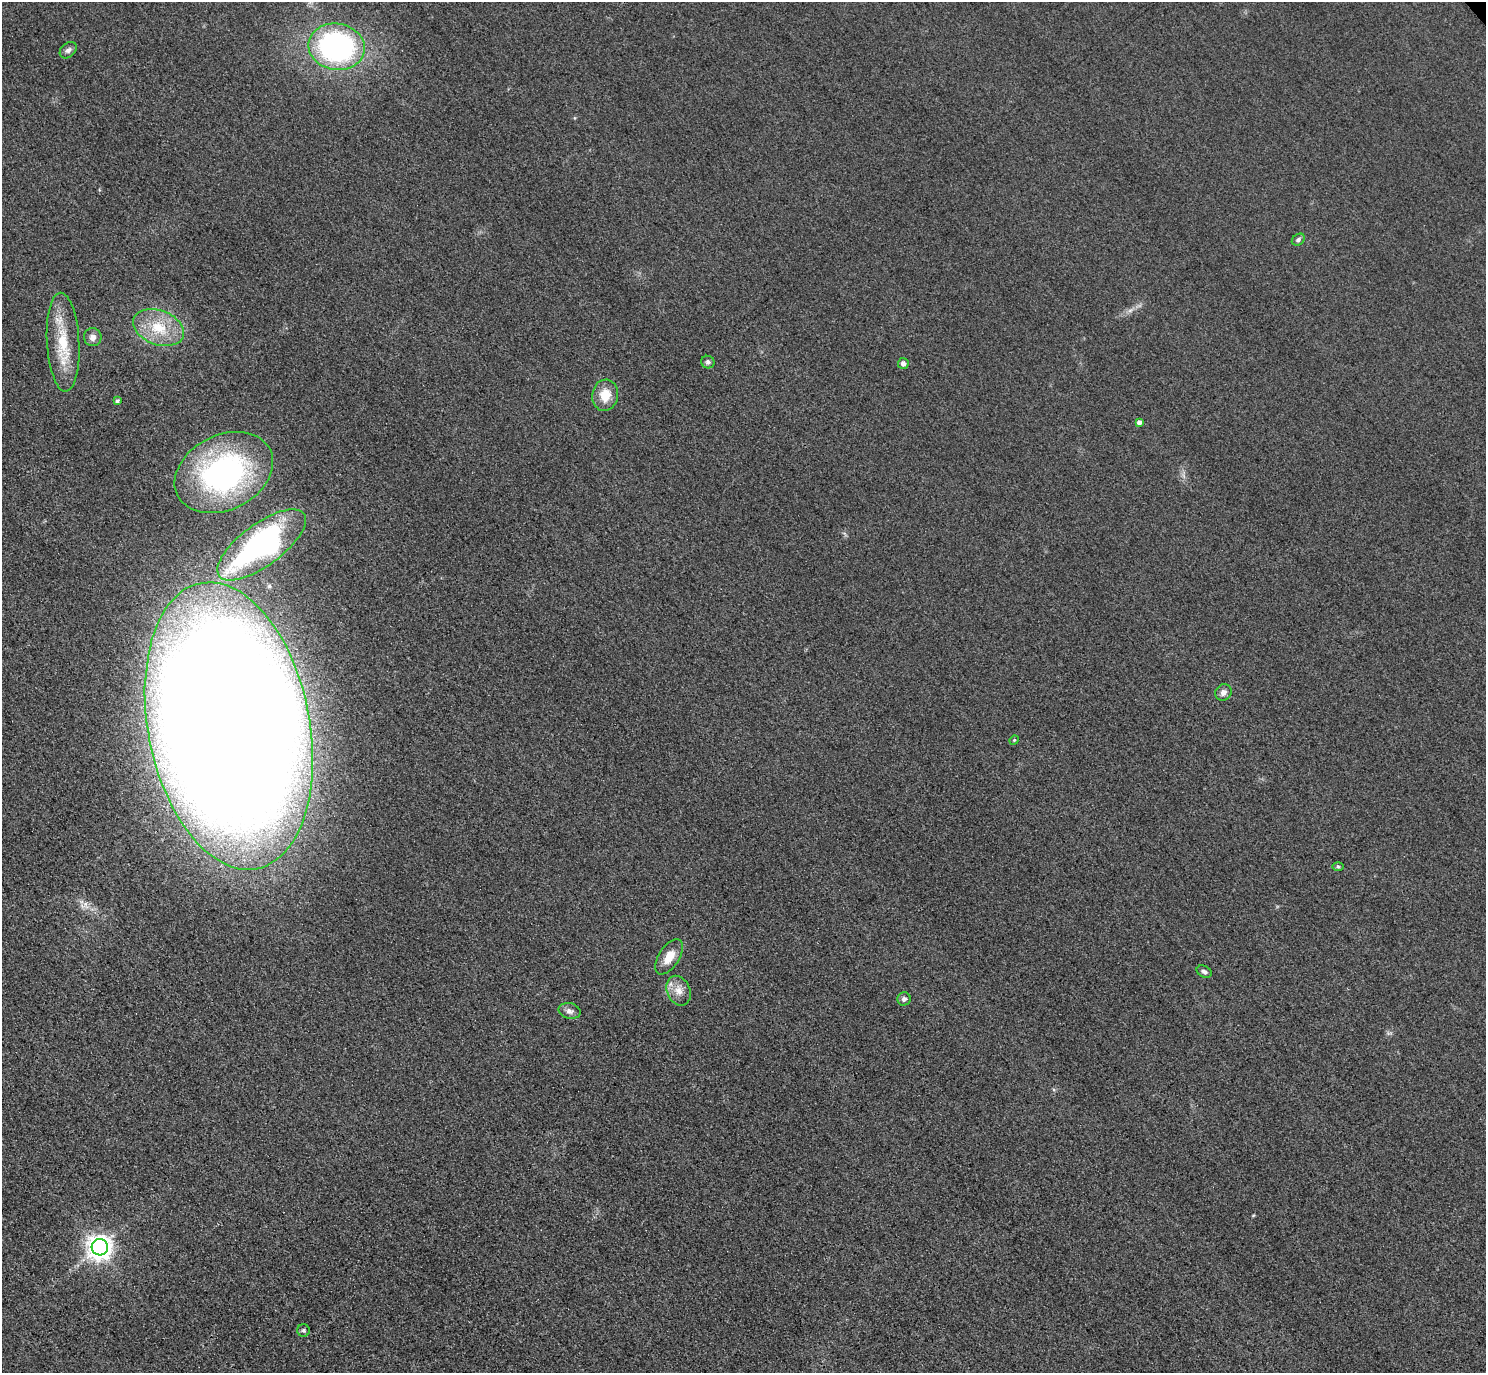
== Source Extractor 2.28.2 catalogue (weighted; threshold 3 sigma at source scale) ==
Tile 7 of 4 x 4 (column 3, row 2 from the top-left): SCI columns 2999-4482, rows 3069-4439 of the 5997 x 5994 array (HDU 1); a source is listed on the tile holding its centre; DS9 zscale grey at full resolution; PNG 1488 x 1375 px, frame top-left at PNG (2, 2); each listed source drawn as its Kron ellipse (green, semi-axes under 4 px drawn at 4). Shown black and unused: <1% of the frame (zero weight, under 3 of 4 exposures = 3% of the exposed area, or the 3 px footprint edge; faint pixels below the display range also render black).
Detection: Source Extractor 2.28.2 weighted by HDU 2 'WHT'; one run over the whole footprint, this tile lists its part. Background 0.0469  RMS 0.017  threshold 0.0777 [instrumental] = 3 sigma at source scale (4.5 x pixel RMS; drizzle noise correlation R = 1.50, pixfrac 1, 0.05/0.05 arcsec/px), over >= 5 px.
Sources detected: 24; all 24 listed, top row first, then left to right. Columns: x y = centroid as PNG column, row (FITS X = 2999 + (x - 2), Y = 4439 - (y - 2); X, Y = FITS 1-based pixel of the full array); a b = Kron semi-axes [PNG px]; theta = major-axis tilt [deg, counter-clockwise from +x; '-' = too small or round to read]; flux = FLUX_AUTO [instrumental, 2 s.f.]
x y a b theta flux
337 47 28 23 -9 430
68 50 9 7 43 6.2
1298 240 7 5 35 4.2
159 328 26 17 -20 58
93 337 9 9 - 9.1
63 342 49 16 -87 71
708 362 6 6 - 4.4
903 363 5 5 - 8
605 395 16 13 81 29
117 401 4 4 - 3.7
1139 422 4 4 - 6.4
224 473 52 37 26 410
262 545 53 21 36 430
1223 692 8 7 - 8.4
229 726 145 81 -79 8700
1014 740 5 4 - 2.2
1338 866 6 4 -1 2.3
669 957 20 10 57 25
1204 972 8 5 -27 5
679 991 15 11 -66 19
904 999 7 6 - 5.7
570 1011 11 8 -11 7.9
100 1247 8 8 - 1500
304 1331 6 6 - 3.4
Overlapping masked pixels (flux is a lower limit): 1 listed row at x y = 229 726